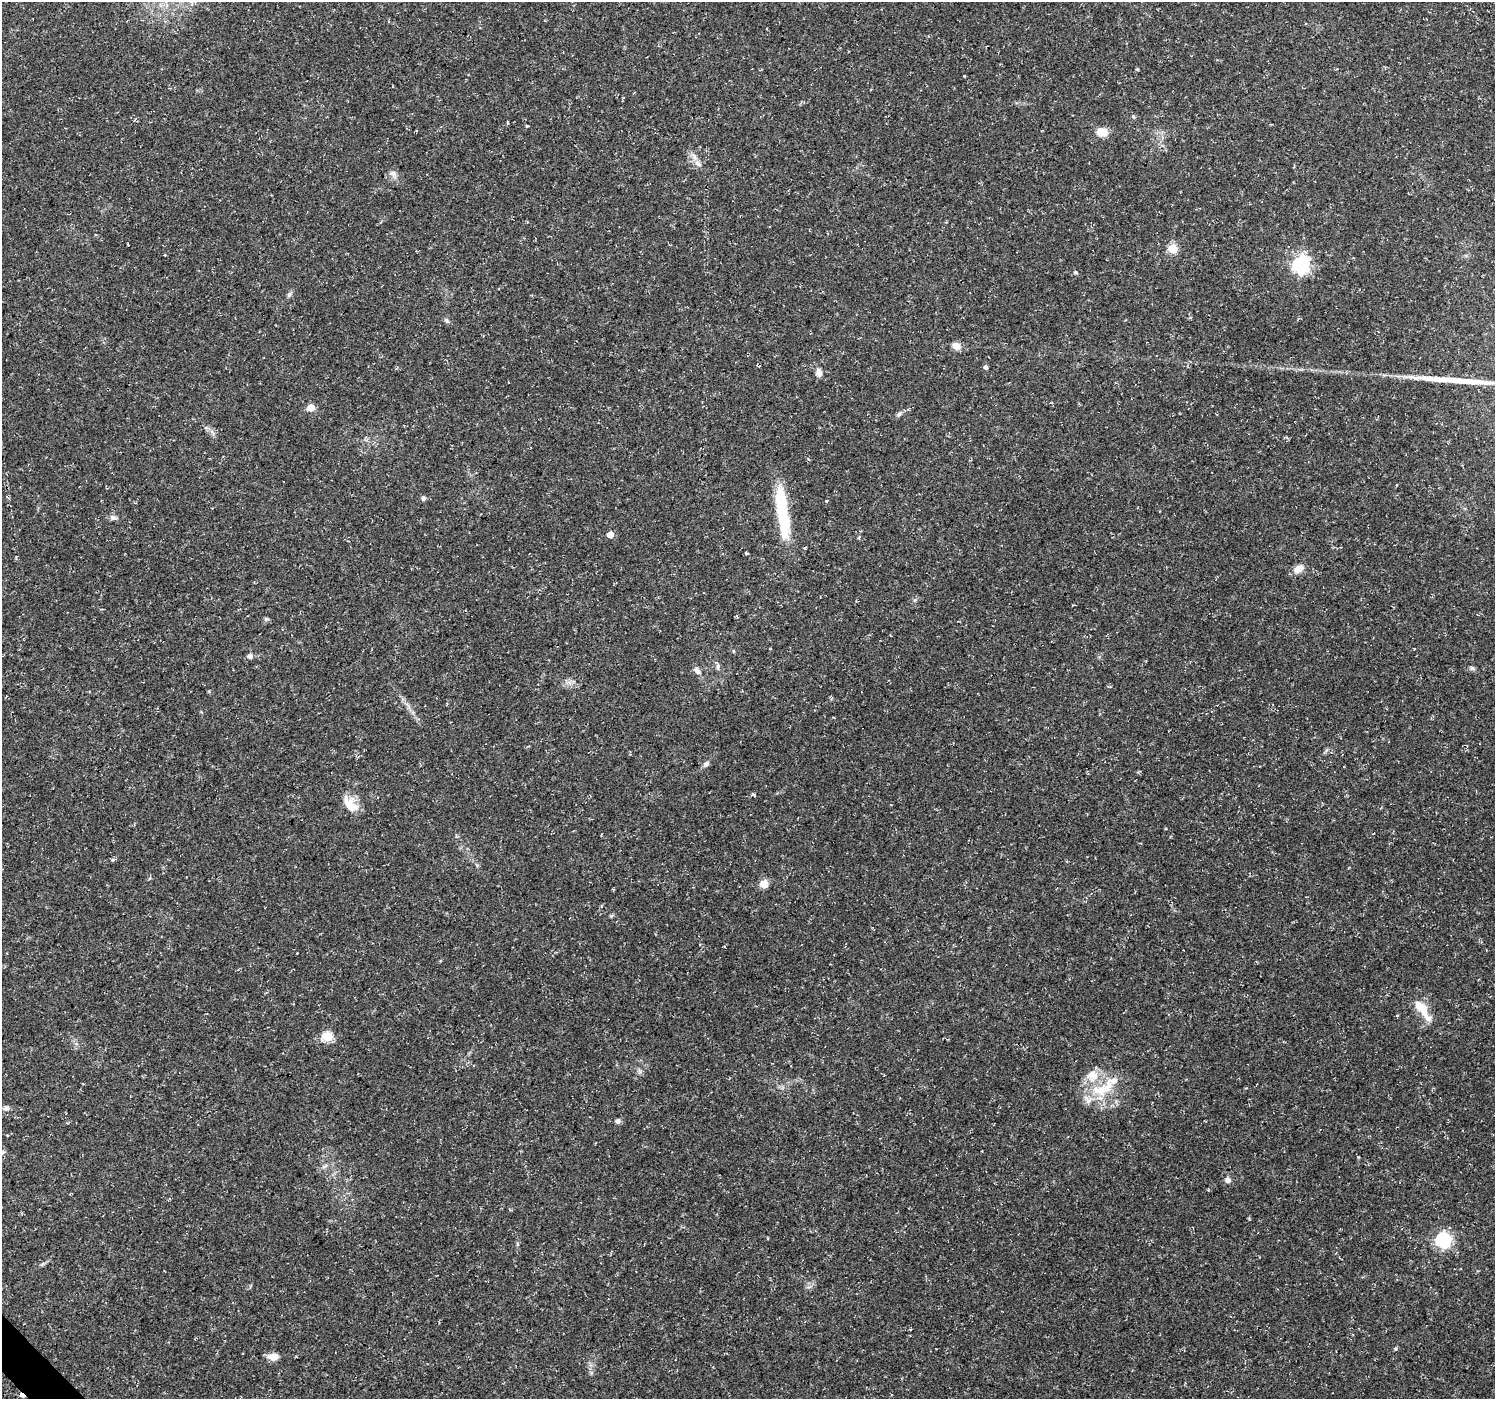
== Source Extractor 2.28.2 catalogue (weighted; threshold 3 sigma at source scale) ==
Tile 7 of 4 x 4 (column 3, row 2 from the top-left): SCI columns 3075-4567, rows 3011-4407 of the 6110 x 6084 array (HDU 1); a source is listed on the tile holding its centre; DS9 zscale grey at full resolution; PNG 1497 x 1401 px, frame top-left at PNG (2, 2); no overlay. Shown black and unused: <1% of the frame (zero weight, under 3 of 4 exposures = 5% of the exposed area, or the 3 px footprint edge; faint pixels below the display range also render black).
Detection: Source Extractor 2.28.2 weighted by HDU 2 'WHT'; one run over the whole footprint, this tile lists its part. Background 0.0834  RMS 0.0048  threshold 0.0217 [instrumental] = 3 sigma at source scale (4.5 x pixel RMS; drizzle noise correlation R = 1.50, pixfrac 1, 0.0396/0.0396 arcsec/px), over >= 5 px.
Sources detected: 53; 3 cosmic-ray / hot-pixel residue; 1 long thin detection or spike segment (spike, bleed or trail) — not listed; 3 inside a brighter listed object's ellipse — not listed separately; the other 46 listed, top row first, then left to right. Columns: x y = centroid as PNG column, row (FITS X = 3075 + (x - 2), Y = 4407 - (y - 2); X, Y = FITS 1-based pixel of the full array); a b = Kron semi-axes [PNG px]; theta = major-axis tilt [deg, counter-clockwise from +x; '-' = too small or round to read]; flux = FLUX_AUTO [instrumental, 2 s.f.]
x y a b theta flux
1137 69 4 4 - 0.56
1134 117 6 4 -87 0.62
1102 132 12 9 -1 6
698 164 12 6 -32 2.2
393 174 12 6 -47 2
1173 249 5 5 - 23
164 255 3 3 - 1.9
1301 264 7 7 - 160
1076 272 5 4 - 0.91
289 294 8 5 69 1.1
446 320 8 4 -31 0.89
956 346 9 7 -24 3.9
985 367 5 5 - 1.1
819 372 11 8 -83 2.4
311 408 5 5 - 11
899 414 7 5 35 1.1
423 498 6 6 - 1.2
826 501 4 4 - 0.53
113 517 9 7 -15 1.6
784 521 44 13 -83 24
610 535 5 4 - 5.7
747 553 3 3 - 1.1
1298 569 13 8 29 4.1
915 600 6 4 45 0.75
250 656 6 6 - 1.9
718 666 10 4 88 1.1
1472 668 7 4 0 0.95
697 671 13 7 -44 2.4
706 764 8 7 - 1.4
350 804 23 13 -54 7.9
113 860 3 3 - 1.6
764 884 5 5 - 14
611 916 6 4 19 0.65
297 953 2 2 - 0.29
1422 1009 29 11 -54 9.3
327 1037 6 5 - 27
1092 1075 16 15 - 7.9
1101 1090 31 15 10 16
6 1108 9 6 11 1.5
618 1121 7 6 - 1.2
2 1152 7 5 23 1
324 1166 10 4 22 1.4
1228 1180 7 6 - 1.9
1443 1240 6 6 - 110
273 1357 13 8 -2 3.8
891 1394 3 2 - 0.41
Isophote crosses this tile's border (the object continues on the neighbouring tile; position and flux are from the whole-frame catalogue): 1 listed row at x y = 2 1152
Unlisted compact peaks at least as high as the median listed source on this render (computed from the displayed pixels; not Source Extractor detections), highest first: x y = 1395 1349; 266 619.